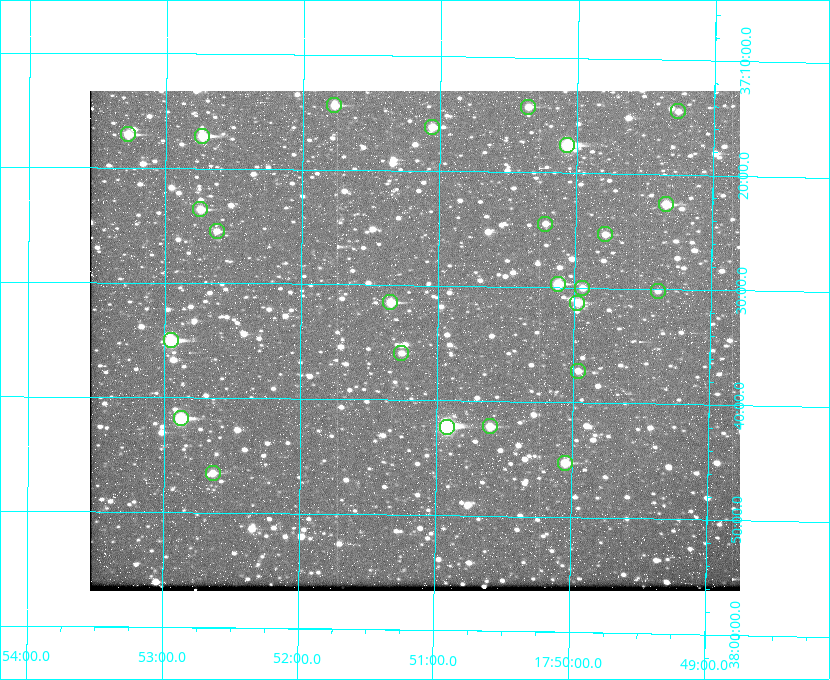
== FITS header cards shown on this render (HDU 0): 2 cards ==
NAXIS1  =                  650
NAXIS2  =                  500

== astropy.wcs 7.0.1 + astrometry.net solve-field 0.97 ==
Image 650 x 500 px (HDU 0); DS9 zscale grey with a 90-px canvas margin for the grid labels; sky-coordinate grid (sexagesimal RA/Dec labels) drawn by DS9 from the SOLVED WCS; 25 Tycho-2 reference stars matched to detected sources circled (green)
Header WCS: none
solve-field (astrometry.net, Tycho-2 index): SOLVED blind (the file carries no WCS)
Solved WCS: RA---TAN-SIP/DEC--TAN-SIP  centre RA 17:51:10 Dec +37:35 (267.79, +37.58 deg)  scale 5.23 arcsec/px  FOV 56.7' x 43.6'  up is +179 deg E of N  parity flipped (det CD > 0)
(file carries no celestial WCS; the grid is the blind solution)
Tycho-2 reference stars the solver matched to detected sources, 25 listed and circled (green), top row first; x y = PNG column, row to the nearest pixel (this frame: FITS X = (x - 90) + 1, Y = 500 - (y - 91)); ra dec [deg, ICRS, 3 dp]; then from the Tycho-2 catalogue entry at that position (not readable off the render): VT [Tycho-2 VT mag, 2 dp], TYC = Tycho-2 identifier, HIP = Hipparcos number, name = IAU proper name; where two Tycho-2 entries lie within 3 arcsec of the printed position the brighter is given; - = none
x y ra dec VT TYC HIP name
334 105 267.943 +37.240 10.39 2620-505-1 - -
528 107 267.589 +37.238 11.09 2619-212-1 - -
678 111 267.316 +37.242 12.03 2619-611-1 - -
432 127 267.764 +37.270 10.17 2620-784-1 - -
128 134 268.319 +37.285 9.88 2620-536-1 - -
202 136 268.183 +37.286 8.98 2620-786-1 87506 -
567 145 267.517 +37.293 8.96 2619-379-1 - -
666 204 267.335 +37.377 10.60 2619-634-1 - -
200 209 268.186 +37.393 10.44 2620-175-1 - -
545 224 267.555 +37.408 11.50 2619-358-1 - -
217 231 268.156 +37.424 11.25 2620-712-1 - -
605 234 267.445 +37.422 11.17 2619-451-1 - -
558 284 267.531 +37.495 10.07 2619-274-1 - -
582 288 267.485 +37.500 11.33 2619-40-1 - -
658 291 267.347 +37.503 12.15 3088-638-1 - -
390 302 267.836 +37.525 9.96 3089-889-1 - -
577 303 267.494 +37.522 10.35 3088-270-1 - -
171 340 268.239 +37.584 8.64 3089-755-1 - -
401 353 267.815 +37.598 11.54 3089-1081-1 - -
578 371 267.491 +37.621 11.40 3088-1284-1 - -
181 418 268.219 +37.697 8.93 3089-671-1 - -
490 426 267.652 +37.703 11.04 3089-693-1 - -
447 427 267.730 +37.705 8.13 3089-1203-1 87349 -
565 463 267.512 +37.755 10.10 3089-2332-1 - -
213 473 268.159 +37.775 11.22 3089-2245-1 - -